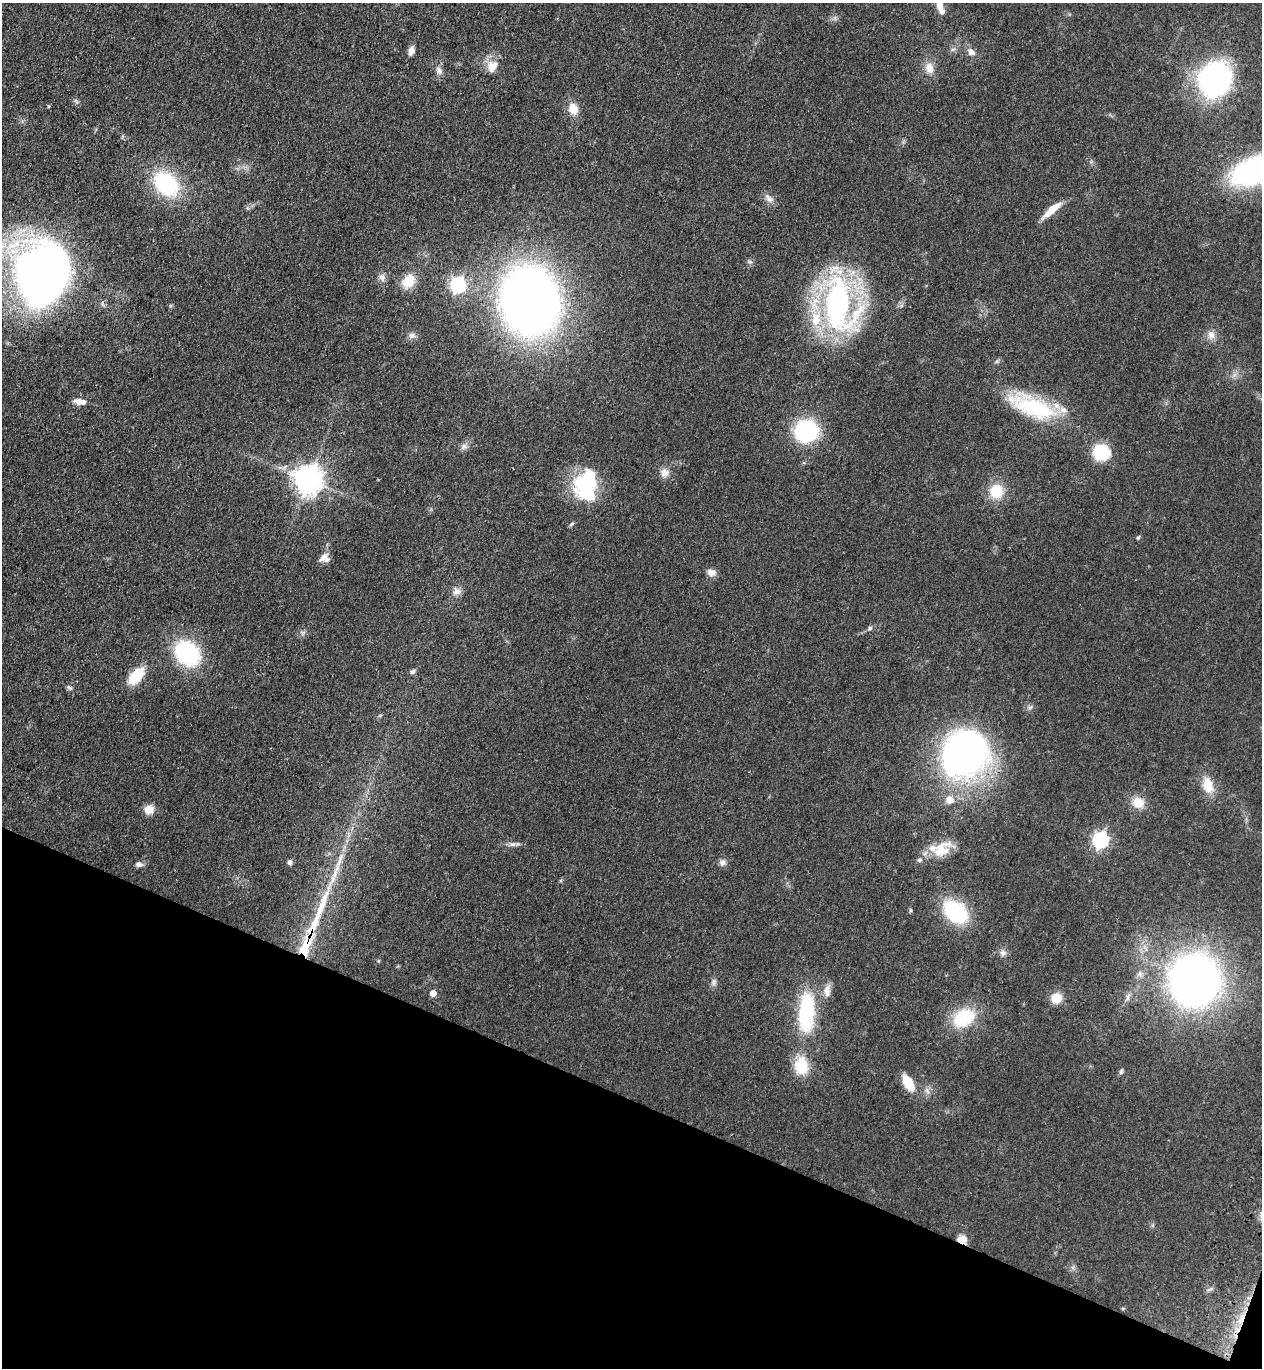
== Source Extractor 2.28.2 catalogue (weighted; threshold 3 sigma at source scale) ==
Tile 15 of 4 x 4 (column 3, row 4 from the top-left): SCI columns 2770-4029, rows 49-1414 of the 5668 x 5559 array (HDU 1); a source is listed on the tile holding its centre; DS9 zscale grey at full resolution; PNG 1264 x 1370 px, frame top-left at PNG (2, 3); no overlay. Shown black and unused: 20% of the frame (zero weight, under 3 of 4 exposures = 6% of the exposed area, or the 3 px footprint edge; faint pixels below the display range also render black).
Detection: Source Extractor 2.28.2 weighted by HDU 2 'WHT'; one run over the whole footprint, this tile lists its part. Background 0.0513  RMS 0.0058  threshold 0.0259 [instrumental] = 3 sigma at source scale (4.5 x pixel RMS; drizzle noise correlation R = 1.50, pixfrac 1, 0.05/0.05 arcsec/px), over >= 5 px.
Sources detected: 81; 2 inside a brighter object's white glare — not listed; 9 inside a brighter listed object's ellipse — not listed separately; the other 70 listed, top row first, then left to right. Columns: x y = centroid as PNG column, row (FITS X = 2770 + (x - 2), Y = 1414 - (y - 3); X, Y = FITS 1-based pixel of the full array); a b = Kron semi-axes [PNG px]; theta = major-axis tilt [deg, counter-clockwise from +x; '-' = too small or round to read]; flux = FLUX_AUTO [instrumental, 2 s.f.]
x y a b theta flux
940 6 13 9 -81 5.5
411 51 10 6 72 3.5
971 52 11 8 -39 3.5
929 68 16 12 -73 6
491 69 18 11 -66 6
439 71 11 8 -46 2.7
1214 80 16 14 63 300
76 101 9 3 -45 0.95
48 106 5 3 - 0.56
573 109 14 11 -70 7.4
1257 170 44 21 21 150
166 184 27 19 -41 53
769 198 15 8 -39 3.3
1052 210 26 7 41 9.5
750 262 7 4 -18 1
45 273 52 43 69 420
382 278 11 8 -57 2.8
408 281 17 13 53 11
458 285 7 6 - 140
530 301 43 36 -82 630
838 304 51 30 -83 170
412 335 10 7 -4 2.2
1211 335 13 10 -80 4
80 401 14 7 -7 4.7
1032 407 61 22 -21 48
806 431 21 19 19 54
464 446 8 6 55 2.1
1101 452 13 12 - 31
664 472 12 11 - 4
308 480 9 8 - 780
582 486 31 26 -50 30
996 491 18 16 78 15
571 524 9 4 28 0.91
1138 537 6 4 61 0.77
323 557 15 8 42 3.5
711 572 11 9 -11 3.3
456 591 11 9 2 3.4
870 628 5 5 - 1.1
187 653 26 20 -44 57
413 672 7 6 - 1.5
136 676 17 9 48 21
69 687 8 5 -41 1.3
964 754 43 39 39 230
1208 785 22 13 -73 10
949 800 8 7 - 6
1138 802 15 13 -24 8.4
149 809 10 9 - 6.4
1101 840 7 6 - 150
513 844 9 6 13 1.9
942 849 28 18 35 14
290 862 7 5 77 1.6
723 862 9 8 - 2.4
139 864 10 7 -6 2.3
321 905 64 9 68 30
911 910 6 4 -89 0.78
955 912 24 16 -42 52
1003 953 9 8 - 2.3
1194 980 28 26 -83 520
714 982 10 6 82 1.9
827 991 18 9 87 4.6
433 993 5 5 - 6.5
1056 998 12 11 - 8
1127 998 9 6 73 2.1
806 1012 42 16 87 50
964 1018 26 19 31 28
801 1066 22 17 -80 17
1121 1071 7 5 55 1.2
908 1083 18 9 -58 13
962 1239 11 8 -3 5.5
1241 1319 16 6 57 5.4
Overlapping masked pixels (flux is a lower limit): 2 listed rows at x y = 962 1239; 1241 1319
Isophote crosses this tile's border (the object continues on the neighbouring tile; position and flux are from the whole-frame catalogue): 3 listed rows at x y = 940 6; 1257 170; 45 273